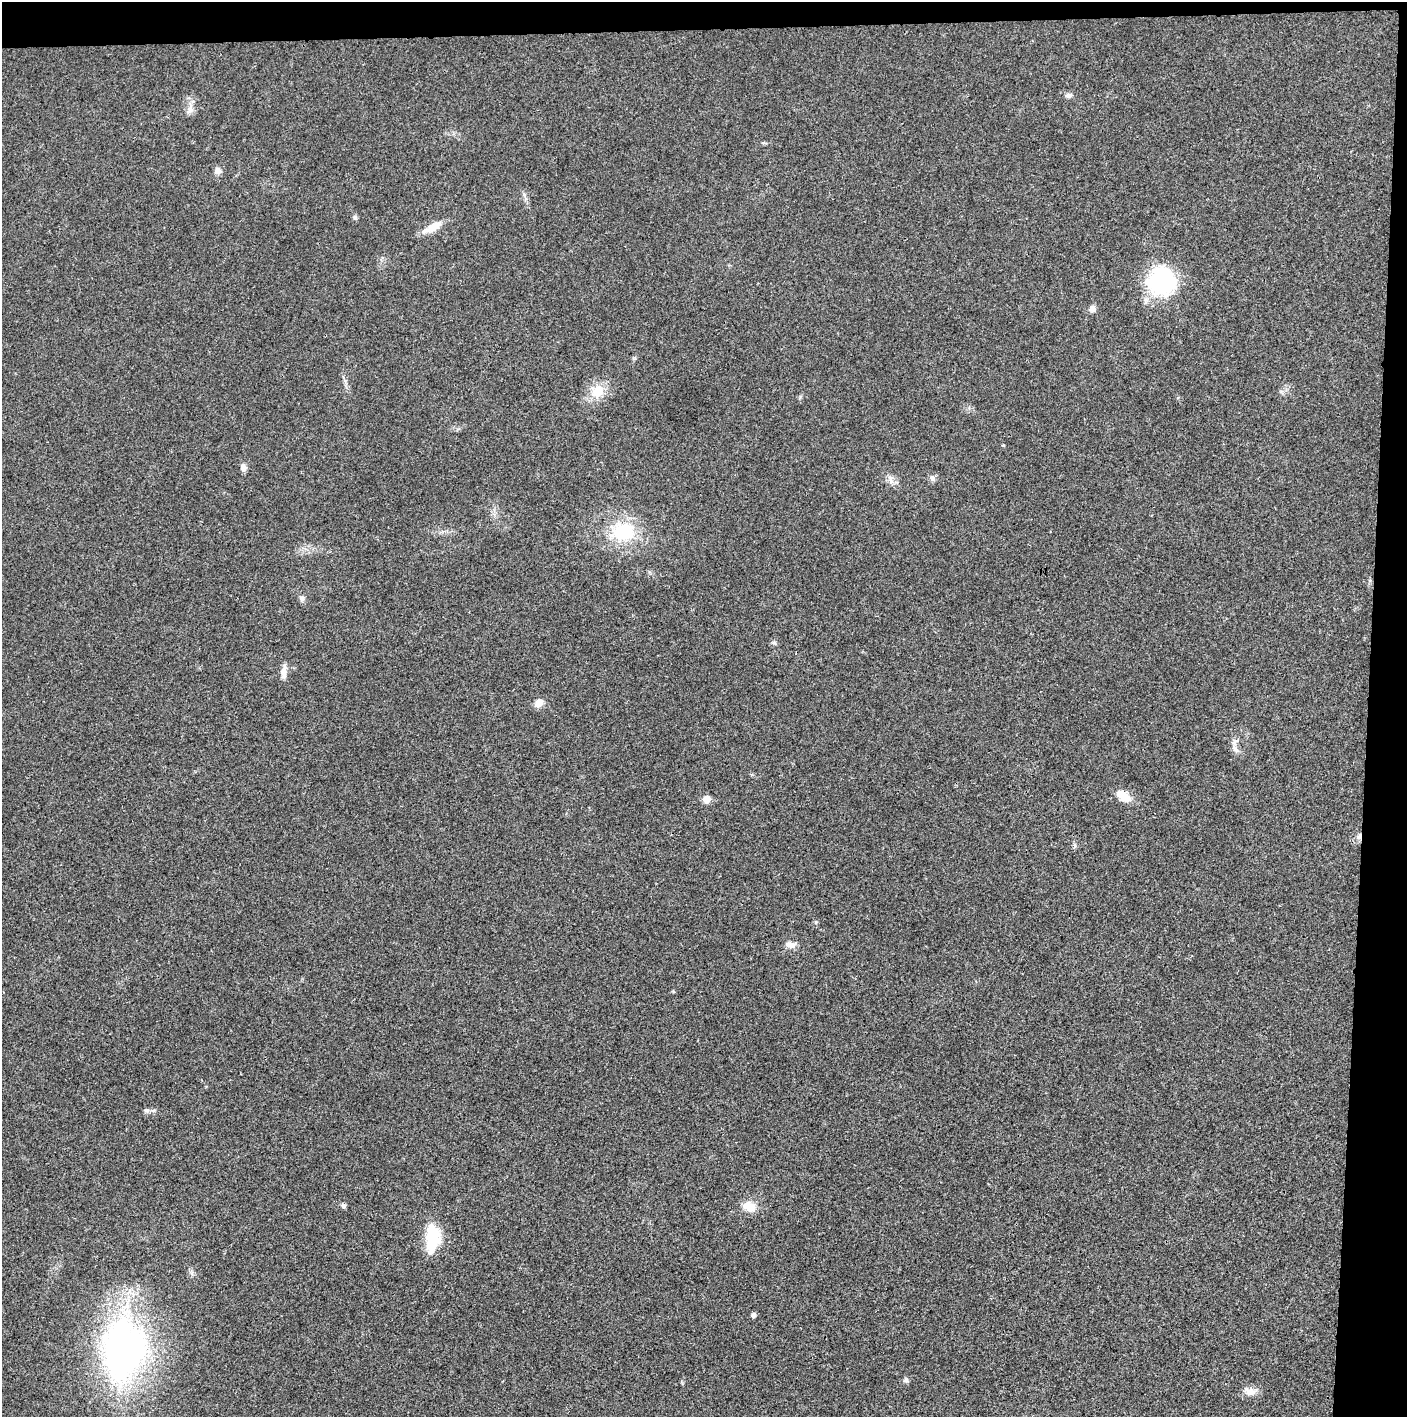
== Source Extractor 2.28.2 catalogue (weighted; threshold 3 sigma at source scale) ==
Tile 3 of 3 x 3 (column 3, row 1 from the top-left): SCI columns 2815-4219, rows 2831-4245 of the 4237 x 4245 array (HDU 1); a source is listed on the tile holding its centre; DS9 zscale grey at full resolution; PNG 1409 x 1419 px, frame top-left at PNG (2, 2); no overlay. Shown black and unused: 5% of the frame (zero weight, under 3 of 4 exposures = <1% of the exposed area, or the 3 px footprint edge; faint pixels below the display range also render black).
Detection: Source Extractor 2.28.2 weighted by HDU 2 'WHT'; one run over the whole footprint, this tile lists its part. Background 0.0191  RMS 0.0053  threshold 0.0237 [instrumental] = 3 sigma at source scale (4.5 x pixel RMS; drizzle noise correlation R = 1.50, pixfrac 1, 0.05/0.05 arcsec/px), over >= 5 px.
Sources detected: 33; all 33 listed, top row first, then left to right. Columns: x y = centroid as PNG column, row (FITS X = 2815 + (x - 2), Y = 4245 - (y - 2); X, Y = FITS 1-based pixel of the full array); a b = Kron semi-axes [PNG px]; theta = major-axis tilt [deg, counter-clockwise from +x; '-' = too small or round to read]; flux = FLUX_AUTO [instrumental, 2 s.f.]
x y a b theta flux
1069 95 9 6 7 1.9
190 110 14 7 37 2.7
218 170 9 7 -53 2.3
355 217 7 5 -71 1
432 227 27 9 29 7.4
1161 281 26 25 - 62
1092 309 9 8 - 2.3
597 391 20 17 36 10
1003 445 3 3 - 0.82
243 467 10 7 -76 2.5
932 478 10 6 -67 1.6
891 481 8 7 - 2.4
623 532 27 21 6 31
302 598 8 6 90 1.5
774 643 6 5 - 1
284 671 19 7 86 3.7
539 703 11 9 47 3.7
1235 749 12 4 -49 2
1124 796 20 11 -35 7.7
706 799 5 5 - 8.2
1359 836 9 6 62 2.1
1075 846 8 4 -90 1
816 922 5 5 - 0.76
789 945 12 8 -35 2.8
673 991 5 3 - 0.53
146 1110 7 5 -19 1.1
343 1205 6 5 - 1.5
749 1207 16 12 -19 7.5
432 1235 36 17 85 19
753 1315 5 5 - 1.8
123 1349 72 50 85 200
906 1380 7 6 - 1.3
1250 1391 17 9 -20 4.6
Overlapping masked pixels (flux is a lower limit): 1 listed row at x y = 1359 836